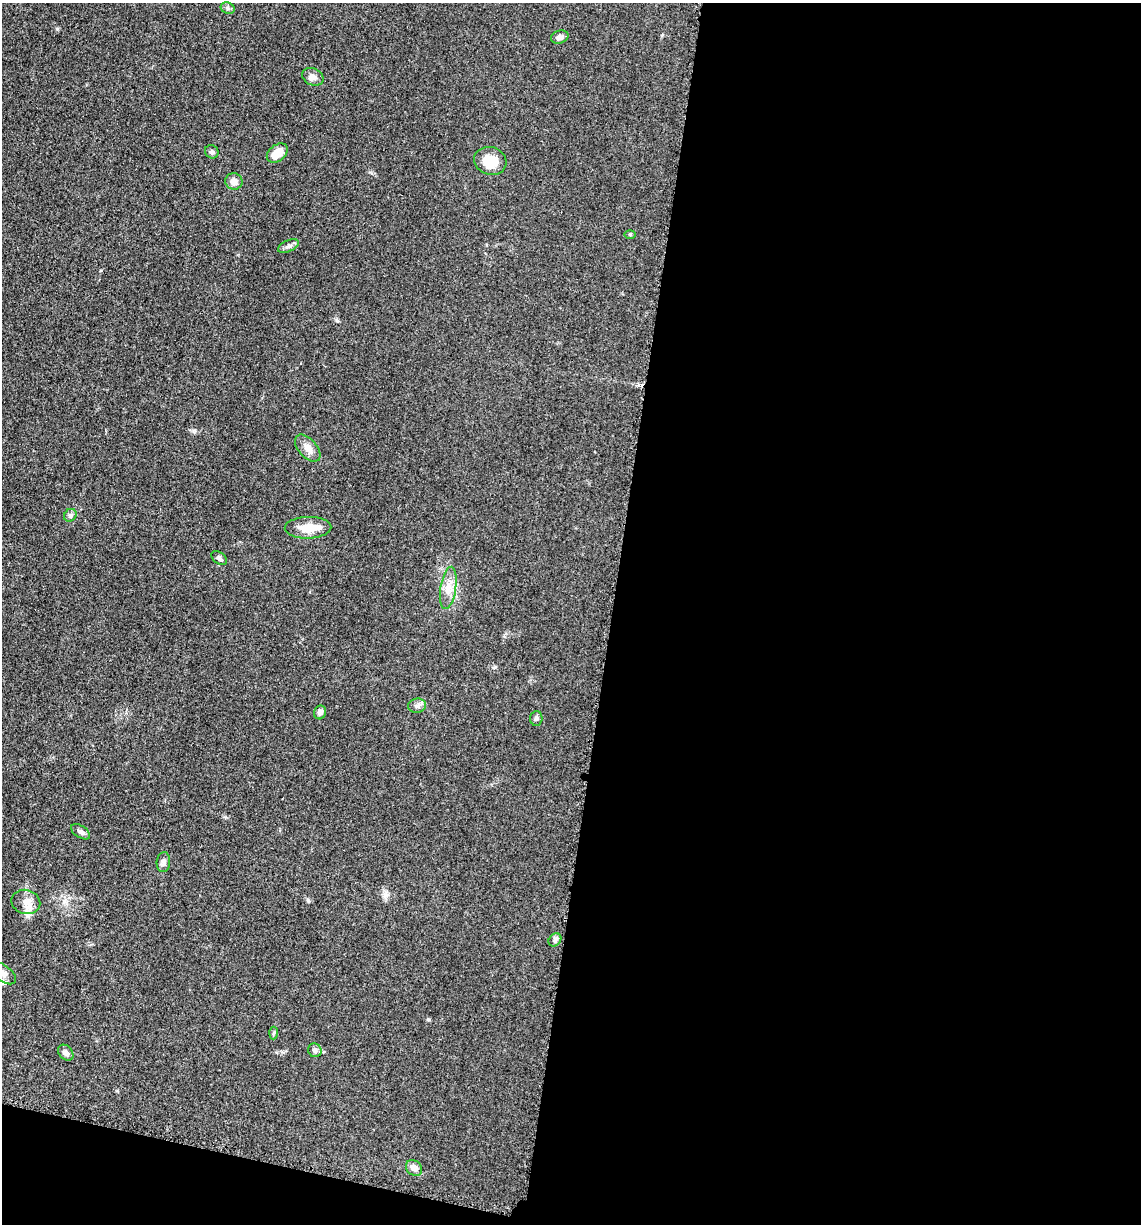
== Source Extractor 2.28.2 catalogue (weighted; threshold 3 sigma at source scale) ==
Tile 16 of 4 x 4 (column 4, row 4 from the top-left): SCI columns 3663-4801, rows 21-1242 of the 4978 x 4921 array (HDU 1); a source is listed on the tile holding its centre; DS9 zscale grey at full resolution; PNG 1143 x 1226 px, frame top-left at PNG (2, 3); each listed source drawn as its Kron ellipse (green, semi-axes under 4 px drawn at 4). Shown black and unused: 49% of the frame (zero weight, under 3 of 5 exposures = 4% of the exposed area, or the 3 px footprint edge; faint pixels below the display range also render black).
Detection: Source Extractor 2.28.2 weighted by HDU 2 'WHT'; one run over the whole footprint, this tile lists its part. Background 0.0561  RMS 0.0058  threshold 0.0263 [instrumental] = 3 sigma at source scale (4.5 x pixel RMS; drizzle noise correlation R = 1.50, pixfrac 1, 0.05/0.05 arcsec/px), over >= 5 px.
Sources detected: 27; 1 inside a brighter object's white glare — neither listed nor drawn; the other 26 listed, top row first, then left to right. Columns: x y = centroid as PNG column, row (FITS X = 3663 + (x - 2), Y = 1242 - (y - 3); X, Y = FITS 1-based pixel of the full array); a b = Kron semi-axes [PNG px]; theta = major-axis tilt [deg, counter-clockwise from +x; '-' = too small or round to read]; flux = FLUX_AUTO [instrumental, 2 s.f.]
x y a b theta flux
228 8 7 5 -23 1.4
560 37 9 6 16 2.2
313 77 11 8 -25 3.2
212 152 7 6 - 1.2
277 153 12 8 39 9.5
490 161 16 13 -18 12
234 181 8 8 - 3.6
630 235 5 4 - 0.62
288 246 11 5 24 1.8
308 448 16 9 -49 4.4
70 515 7 5 45 1.4
308 528 23 11 1 9.3
219 558 9 5 -39 1.4
448 588 21 8 81 6.3
417 706 9 7 6 2.1
320 712 7 6 - 2.5
536 718 7 6 - 1.4
81 832 11 6 -33 1.8
163 862 10 7 85 1.9
26 902 14 12 -14 5.7
555 940 7 5 48 1.4
2 973 16 8 -35 3.6
274 1033 6 4 86 0.87
315 1050 7 6 - 1.8
66 1053 9 6 -48 2.5
414 1168 9 7 -38 4.3
Isophote crosses this tile's border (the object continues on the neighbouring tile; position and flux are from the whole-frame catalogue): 1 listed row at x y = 2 973
Unlisted compact peaks at least as high as the median listed source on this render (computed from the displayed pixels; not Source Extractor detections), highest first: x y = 57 29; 428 1019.